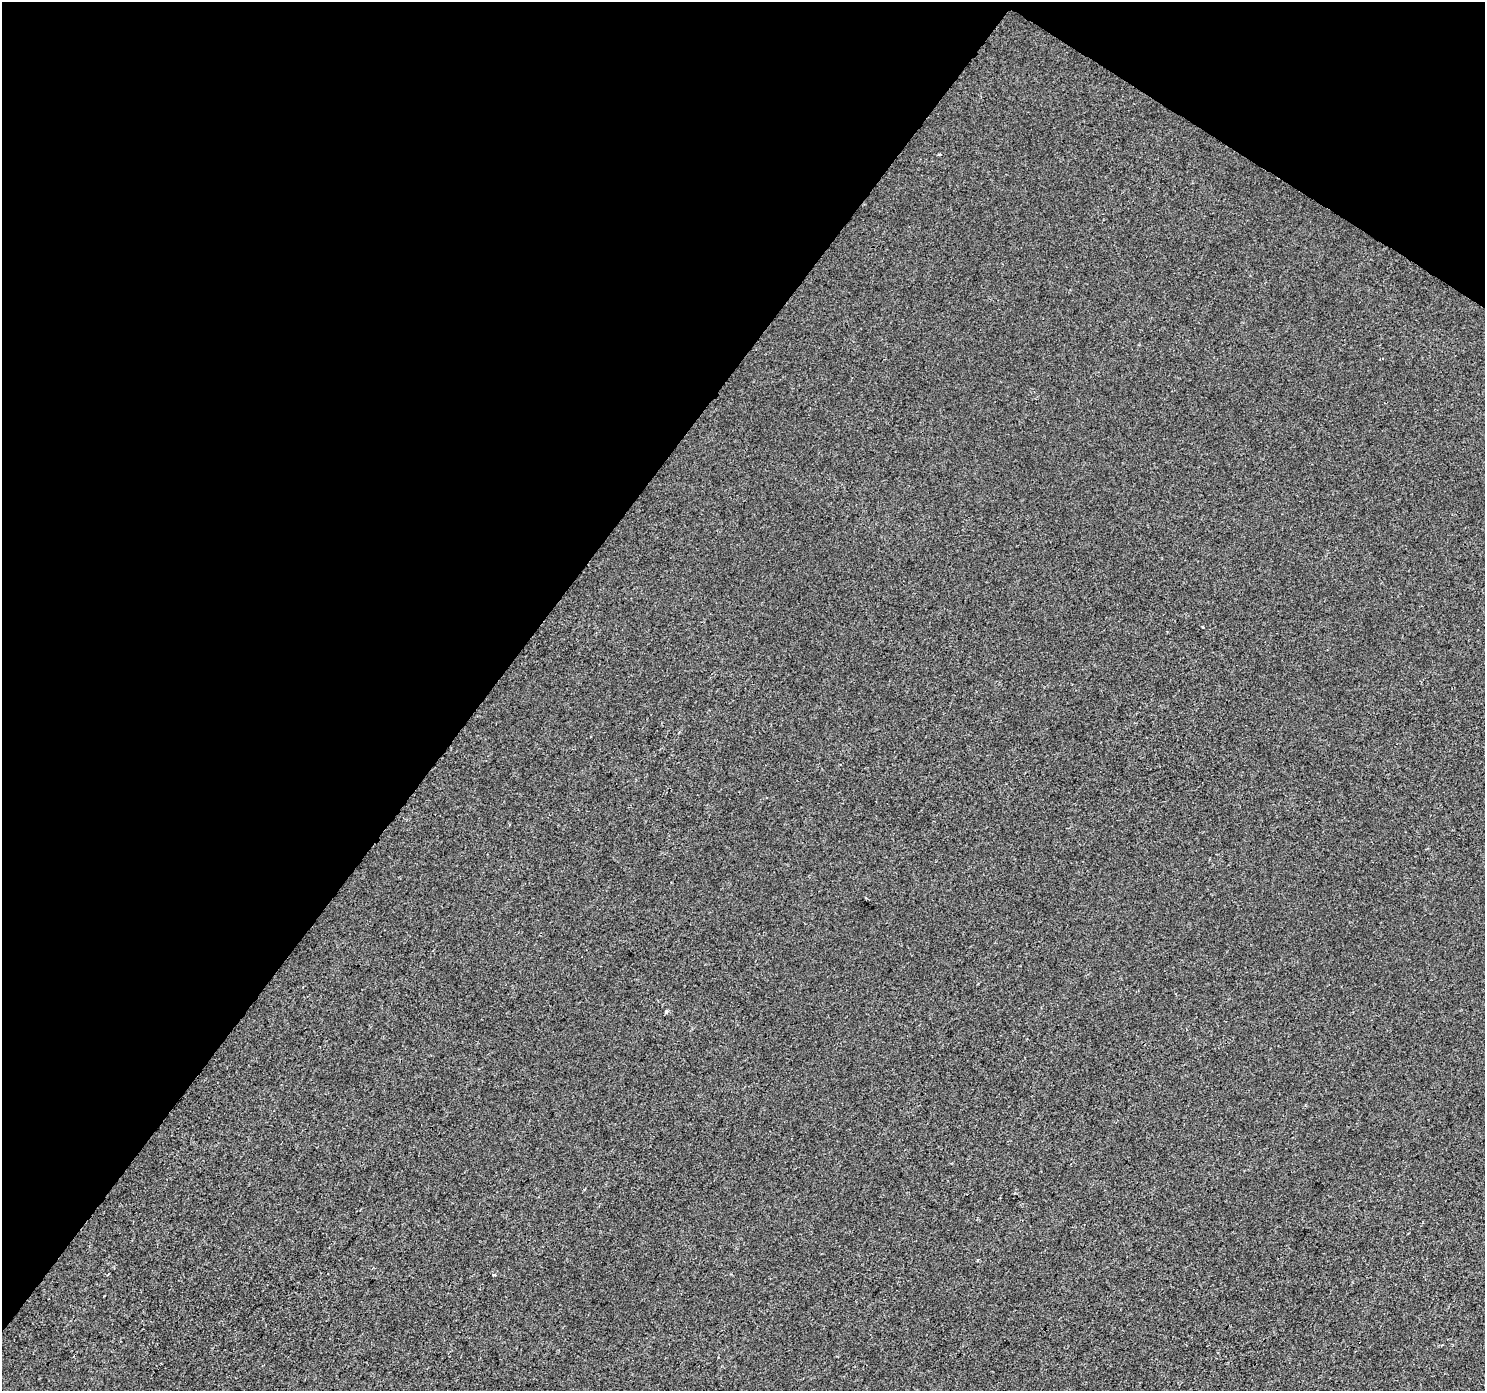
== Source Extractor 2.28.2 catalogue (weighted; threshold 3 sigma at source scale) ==
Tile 2 of 4 x 4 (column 2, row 1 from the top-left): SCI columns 1483-2965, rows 4351-5739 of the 5936 x 5989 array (HDU 1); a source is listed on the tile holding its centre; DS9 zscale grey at full resolution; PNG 1487 x 1393 px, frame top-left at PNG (2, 2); no overlay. Shown black and unused: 36% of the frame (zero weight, under 2 of 3 exposures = <1% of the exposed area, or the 3 px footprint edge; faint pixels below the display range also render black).
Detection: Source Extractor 2.28.2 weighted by HDU 2 'WHT'; one run over the whole footprint, this tile lists its part. Background 4.00e-04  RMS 0.0042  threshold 0.019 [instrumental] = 3 sigma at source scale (4.5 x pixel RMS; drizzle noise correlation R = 1.50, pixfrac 1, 0.0396/0.0396 arcsec/px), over >= 5 px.
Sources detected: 7; all 7 listed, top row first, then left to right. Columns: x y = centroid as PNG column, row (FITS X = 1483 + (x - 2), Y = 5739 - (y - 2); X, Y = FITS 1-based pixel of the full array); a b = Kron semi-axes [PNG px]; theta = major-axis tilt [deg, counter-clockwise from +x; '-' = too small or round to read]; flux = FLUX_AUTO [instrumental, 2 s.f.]
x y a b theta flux
940 154 5 3 - 0.45
1202 626 3 2 - 0.5
510 824 3 2 - 0.36
666 1012 4 3 - 0.95
978 1260 3 3 - 1
494 1274 4 3 - 0.84
104 1296 2 2 - 0.37